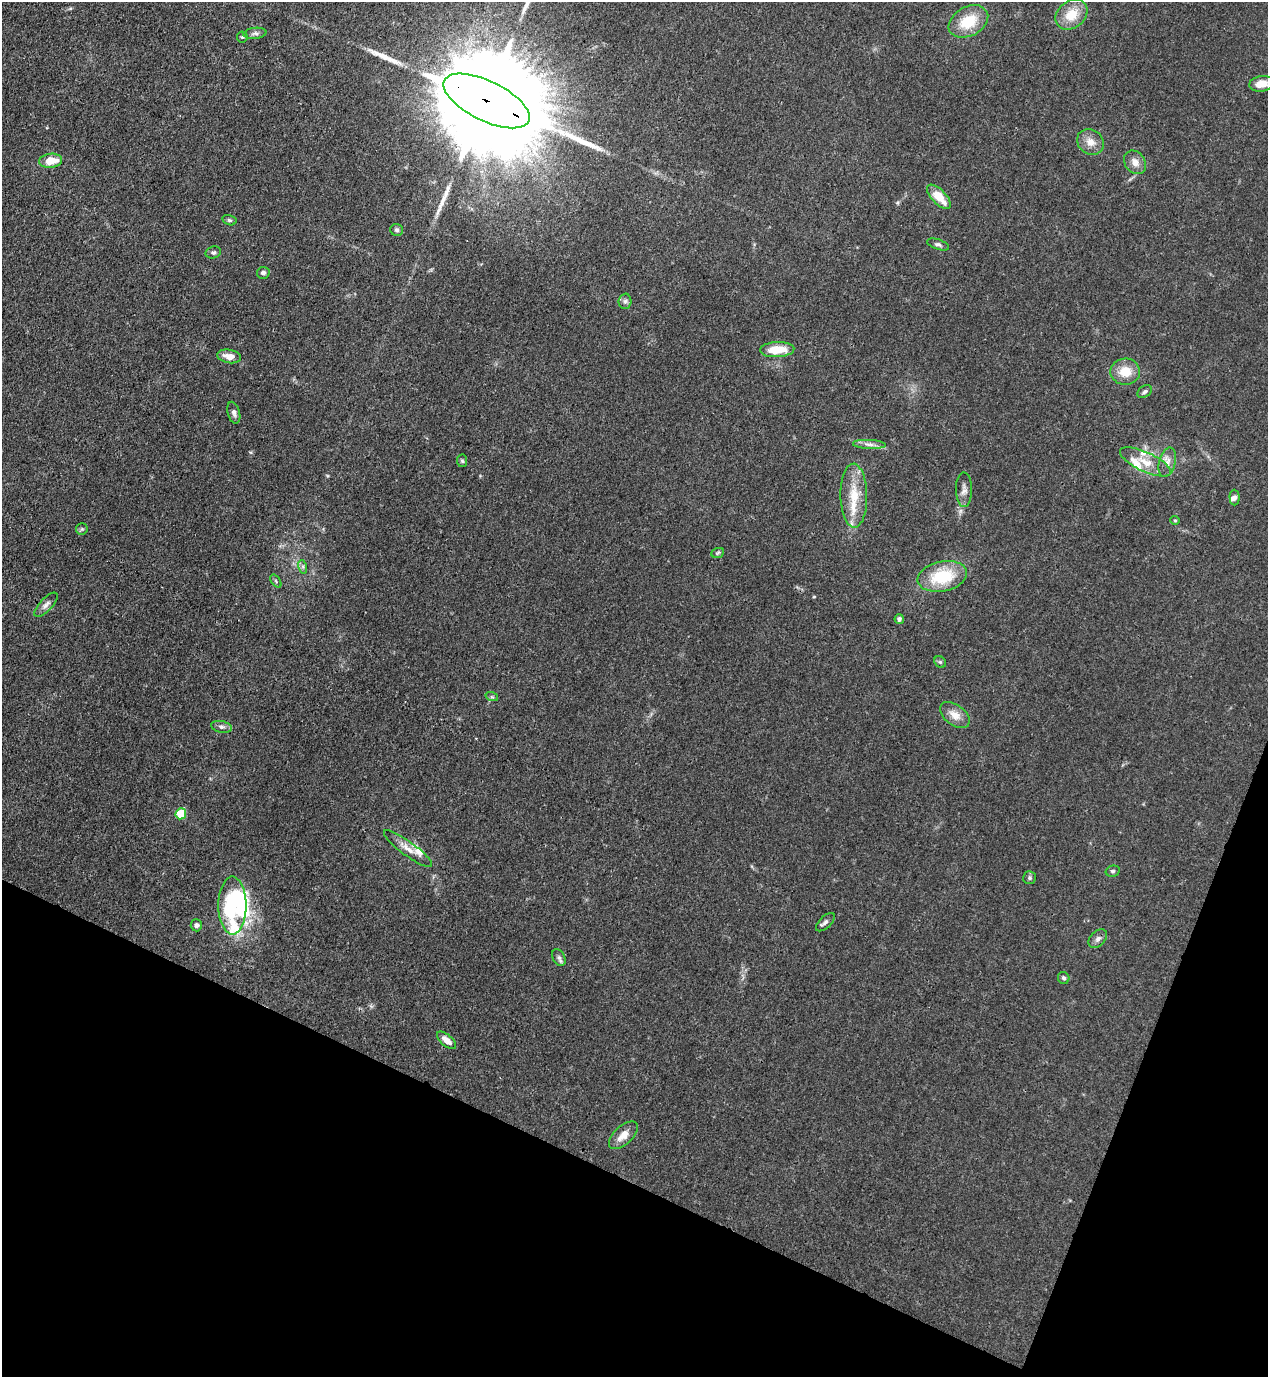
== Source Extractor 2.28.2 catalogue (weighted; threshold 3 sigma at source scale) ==
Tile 15 of 4 x 4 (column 3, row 4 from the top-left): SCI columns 2886-4151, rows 41-1415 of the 5639 x 5578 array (HDU 1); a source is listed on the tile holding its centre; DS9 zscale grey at full resolution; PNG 1270 x 1379 px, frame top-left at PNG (2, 2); each listed source drawn as its Kron ellipse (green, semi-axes under 4 px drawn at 4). Shown black and unused: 19% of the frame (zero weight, under 3 of 4 exposures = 7% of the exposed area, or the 3 px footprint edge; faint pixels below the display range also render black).
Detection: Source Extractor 2.28.2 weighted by HDU 2 'WHT'; one run over the whole footprint, this tile lists its part. Background 0.0149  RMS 0.0024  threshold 0.011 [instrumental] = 3 sigma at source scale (4.5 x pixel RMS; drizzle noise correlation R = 1.50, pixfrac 1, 0.05/0.05 arcsec/px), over >= 5 px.
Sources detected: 62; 2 inside a brighter object's white glare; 2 long thin detections or spike segments (spike, bleed or trail) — neither listed nor drawn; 6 inside a brighter listed object's ellipse — not listed separately; the other 52 listed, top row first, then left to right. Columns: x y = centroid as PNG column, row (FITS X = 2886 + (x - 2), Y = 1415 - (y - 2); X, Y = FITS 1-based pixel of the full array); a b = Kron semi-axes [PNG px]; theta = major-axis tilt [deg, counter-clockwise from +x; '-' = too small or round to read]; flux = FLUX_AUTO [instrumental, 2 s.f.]
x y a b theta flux
1071 15 17 13 39 5.2
968 21 21 14 28 7.7
255 33 11 5 7 0.81
242 37 5 5 - 0.39
1261 84 12 8 8 2.8
487 101 47 20 -26 15000
1090 142 14 12 -36 2.4
51 161 11 7 6 4.2
1135 162 13 10 -54 2.1
939 197 15 7 -47 4.6
229 220 7 5 -15 0.44
397 230 6 6 - 0.59
938 244 11 5 -19 0.68
213 253 8 6 17 0.57
263 273 6 6 - 0.72
625 301 7 6 - 0.68
777 350 17 7 3 5.4
229 356 12 6 -11 2.3
1125 372 15 13 2 4.5
1145 391 8 5 35 0.57
234 413 11 6 -74 0.88
869 444 16 4 -3 1.2
462 461 6 5 - 0.41
1145 462 28 9 -25 4.1
1167 462 15 8 75 1.8
964 490 17 8 -90 1.4
854 496 32 13 -89 6.8
1235 497 8 5 -87 0.77
1175 520 5 4 - 0.3
82 529 6 5 - 0.39
718 553 6 4 22 0.38
303 567 7 4 -72 0.52
942 576 25 15 12 11
276 581 7 4 -54 0.38
46 605 15 6 46 1.1
899 619 5 4 - 0.68
940 662 6 5 - 0.39
492 697 6 4 -18 0.36
955 715 17 10 -38 2.8
222 727 10 6 -13 0.8
181 814 6 5 - 11
408 849 29 7 -36 2.6
1113 871 7 5 14 0.49
1030 878 6 6 - 0.49
232 905 29 14 -90 14
825 922 12 6 43 0.8
196 925 6 5 - 0.8
1098 939 11 7 45 0.93
559 958 9 6 -62 0.71
1064 978 6 5 - 0.53
446 1040 11 5 -40 2.1
623 1135 18 9 43 2.7
Overlapping masked pixels (flux is a lower limit): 1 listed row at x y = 487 101